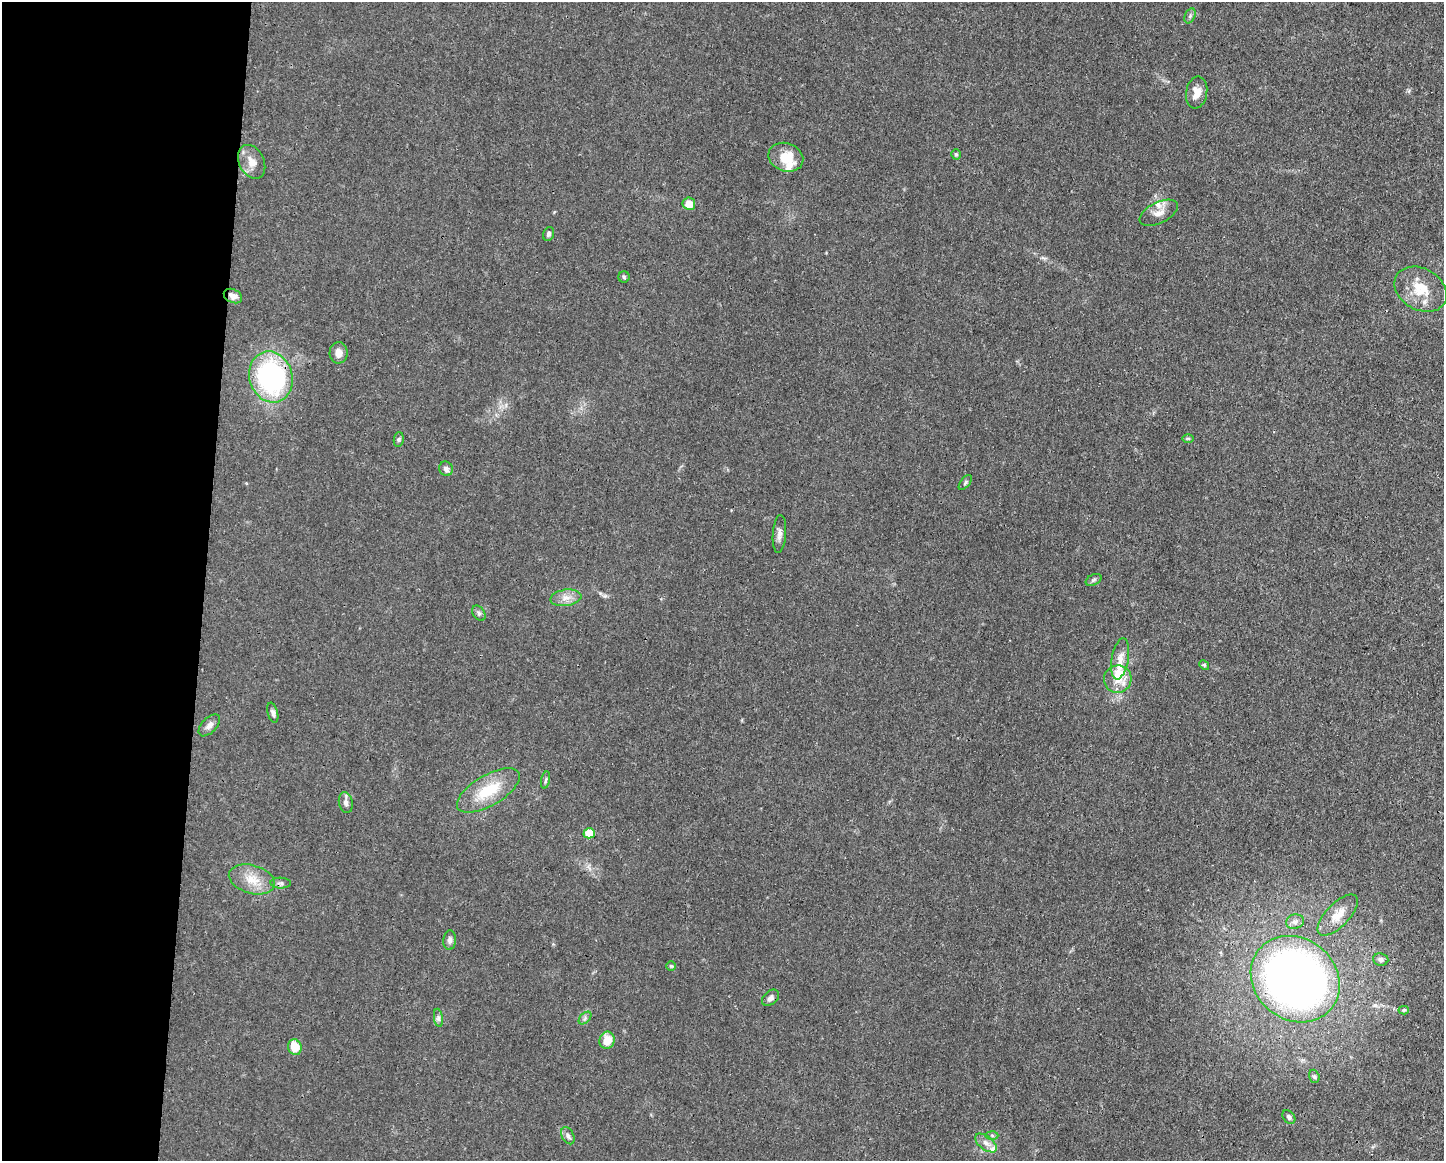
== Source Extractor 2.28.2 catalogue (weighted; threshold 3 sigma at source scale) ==
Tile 4 of 3 x 4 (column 1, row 2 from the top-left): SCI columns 112-1553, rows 2318-3476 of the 4661 x 4634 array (HDU 1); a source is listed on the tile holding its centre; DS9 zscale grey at full resolution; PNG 1446 x 1163 px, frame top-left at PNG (2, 2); each listed source drawn as its Kron ellipse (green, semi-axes under 4 px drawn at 4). Shown black and unused: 14% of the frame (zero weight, under 3 of 4 exposures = <1% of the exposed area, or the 3 px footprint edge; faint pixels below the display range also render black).
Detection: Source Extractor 2.28.2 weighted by HDU 2 'WHT'; one run over the whole footprint, this tile lists its part. Background 0.0161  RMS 0.0025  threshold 0.0115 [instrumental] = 3 sigma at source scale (4.5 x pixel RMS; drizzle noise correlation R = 1.50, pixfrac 1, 0.05/0.05 arcsec/px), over >= 5 px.
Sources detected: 56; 7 inside a brighter listed object's ellipse — not listed separately; the other 49 listed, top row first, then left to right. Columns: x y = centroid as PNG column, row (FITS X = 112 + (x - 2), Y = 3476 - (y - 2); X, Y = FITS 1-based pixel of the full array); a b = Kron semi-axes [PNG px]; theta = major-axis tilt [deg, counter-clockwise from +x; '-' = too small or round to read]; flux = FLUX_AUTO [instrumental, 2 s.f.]
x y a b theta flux
1190 16 8 5 65 0.57
1197 92 16 10 80 2.7
956 154 5 4 - 0.41
786 157 18 14 -20 5.9
252 162 18 12 -64 2.9
689 204 6 6 - 2.8
1159 213 21 10 26 2.5
549 234 7 5 69 0.59
624 277 5 5 - 0.4
1421 289 28 20 -30 7.1
233 296 10 6 -25 1.5
339 353 11 9 88 1.9
271 377 26 21 -73 46
1188 438 6 4 0 0.32
399 439 7 5 84 0.53
446 469 7 6 - 1
965 482 9 4 51 0.54
779 534 19 6 85 1.4
1093 580 8 5 27 0.58
566 598 15 8 9 2.2
479 613 8 5 -52 0.6
1120 659 21 8 80 2.4
1204 665 5 4 - 0.32
1118 679 14 13 - 3.7
273 713 10 5 -75 0.73
209 725 13 7 46 1.3
546 780 9 3 78 0.43
488 790 35 15 30 9.5
346 803 10 7 -78 1
589 833 5 5 - 6.7
252 879 23 14 -16 4.9
281 883 10 5 -1 0.68
1338 915 26 11 46 3.6
1295 922 9 7 12 1
450 940 10 6 87 0.87
1381 959 7 6 - 0.9
671 966 5 4 - 0.29
1295 979 47 40 -39 180
770 998 10 6 42 1
1404 1010 5 4 - 0.34
438 1018 9 4 -82 0.72
585 1018 7 4 46 0.64
607 1040 9 7 71 3.6
295 1047 8 6 -71 4.6
1314 1076 7 5 -73 0.54
1289 1117 8 5 -51 0.68
992 1135 6 4 -2 0.43
568 1136 9 6 -62 0.82
986 1143 12 6 -37 1.5
Overlapping masked pixels (flux is a lower limit): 2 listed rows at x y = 233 296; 271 377